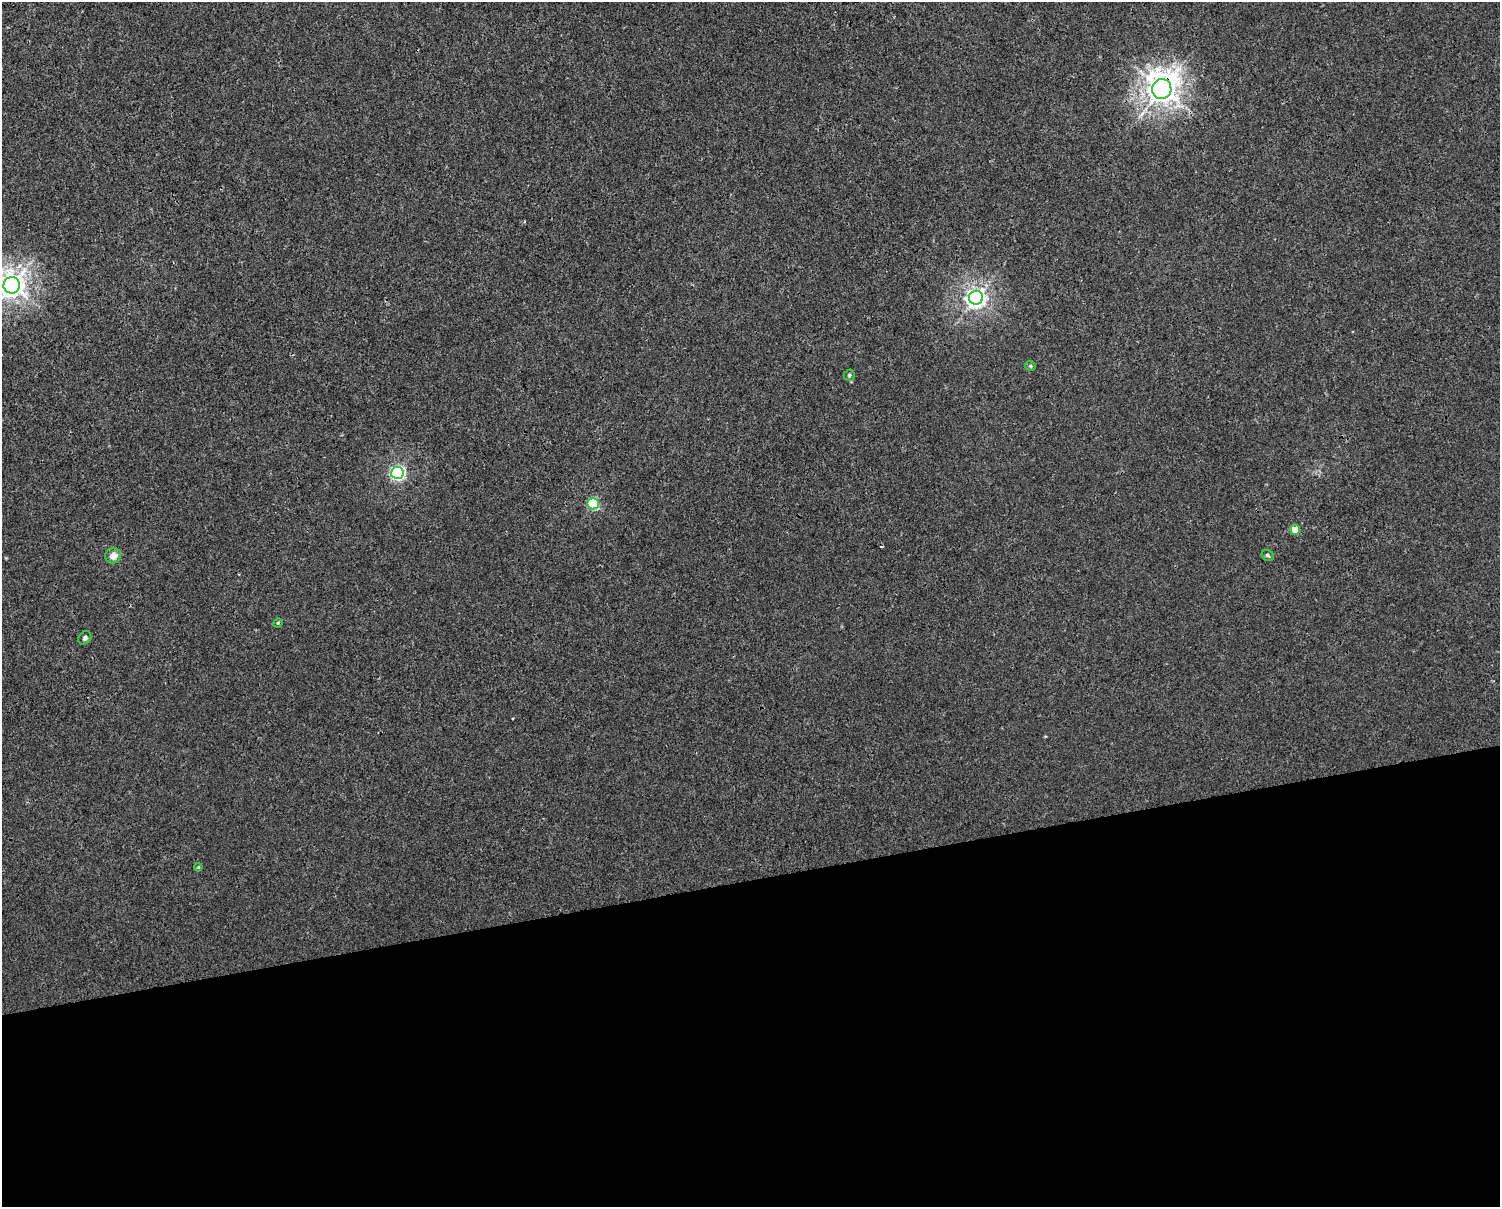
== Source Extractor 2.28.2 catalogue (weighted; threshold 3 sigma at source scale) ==
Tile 11 of 3 x 4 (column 2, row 4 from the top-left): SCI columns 1524-3021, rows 1-1205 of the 4589 x 4819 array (HDU 1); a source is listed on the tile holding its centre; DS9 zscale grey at full resolution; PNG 1502 x 1209 px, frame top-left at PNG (2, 2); each listed source drawn as its Kron ellipse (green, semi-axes under 4 px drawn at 4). Shown black and unused: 27% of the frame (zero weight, under 3 of 4 exposures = <1% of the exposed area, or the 3 px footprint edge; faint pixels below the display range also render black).
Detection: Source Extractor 2.28.2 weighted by HDU 2 'WHT'; one run over the whole footprint, this tile lists its part. Background 0.00145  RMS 0.002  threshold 0.00914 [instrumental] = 3 sigma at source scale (4.5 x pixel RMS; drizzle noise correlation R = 1.50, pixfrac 1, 0.0396/0.0396 arcsec/px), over >= 5 px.
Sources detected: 14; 1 cosmic-ray / hot-pixel residue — neither listed nor drawn; the other 13 listed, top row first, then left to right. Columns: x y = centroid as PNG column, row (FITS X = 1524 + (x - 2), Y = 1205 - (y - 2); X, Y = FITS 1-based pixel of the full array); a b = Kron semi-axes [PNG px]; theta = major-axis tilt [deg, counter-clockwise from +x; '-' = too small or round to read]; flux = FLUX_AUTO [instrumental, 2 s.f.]
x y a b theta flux
1162 89 10 9 - 270
12 285 8 8 - 200
976 298 7 7 - 110
1030 366 5 5 - 0.26
849 375 5 5 - 0.36
397 473 6 6 - 47
593 504 5 5 - 18
1295 530 5 5 - 4.2
1268 555 6 5 - 0.35
113 556 8 7 - 1.8
278 623 5 4 - 0.24
85 638 7 5 52 0.5
198 867 4 3 - 0.21
Overlapping masked pixels (flux is a lower limit): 1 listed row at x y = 1162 89
Isophote crosses this tile's border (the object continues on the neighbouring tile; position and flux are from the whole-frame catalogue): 1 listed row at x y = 12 285